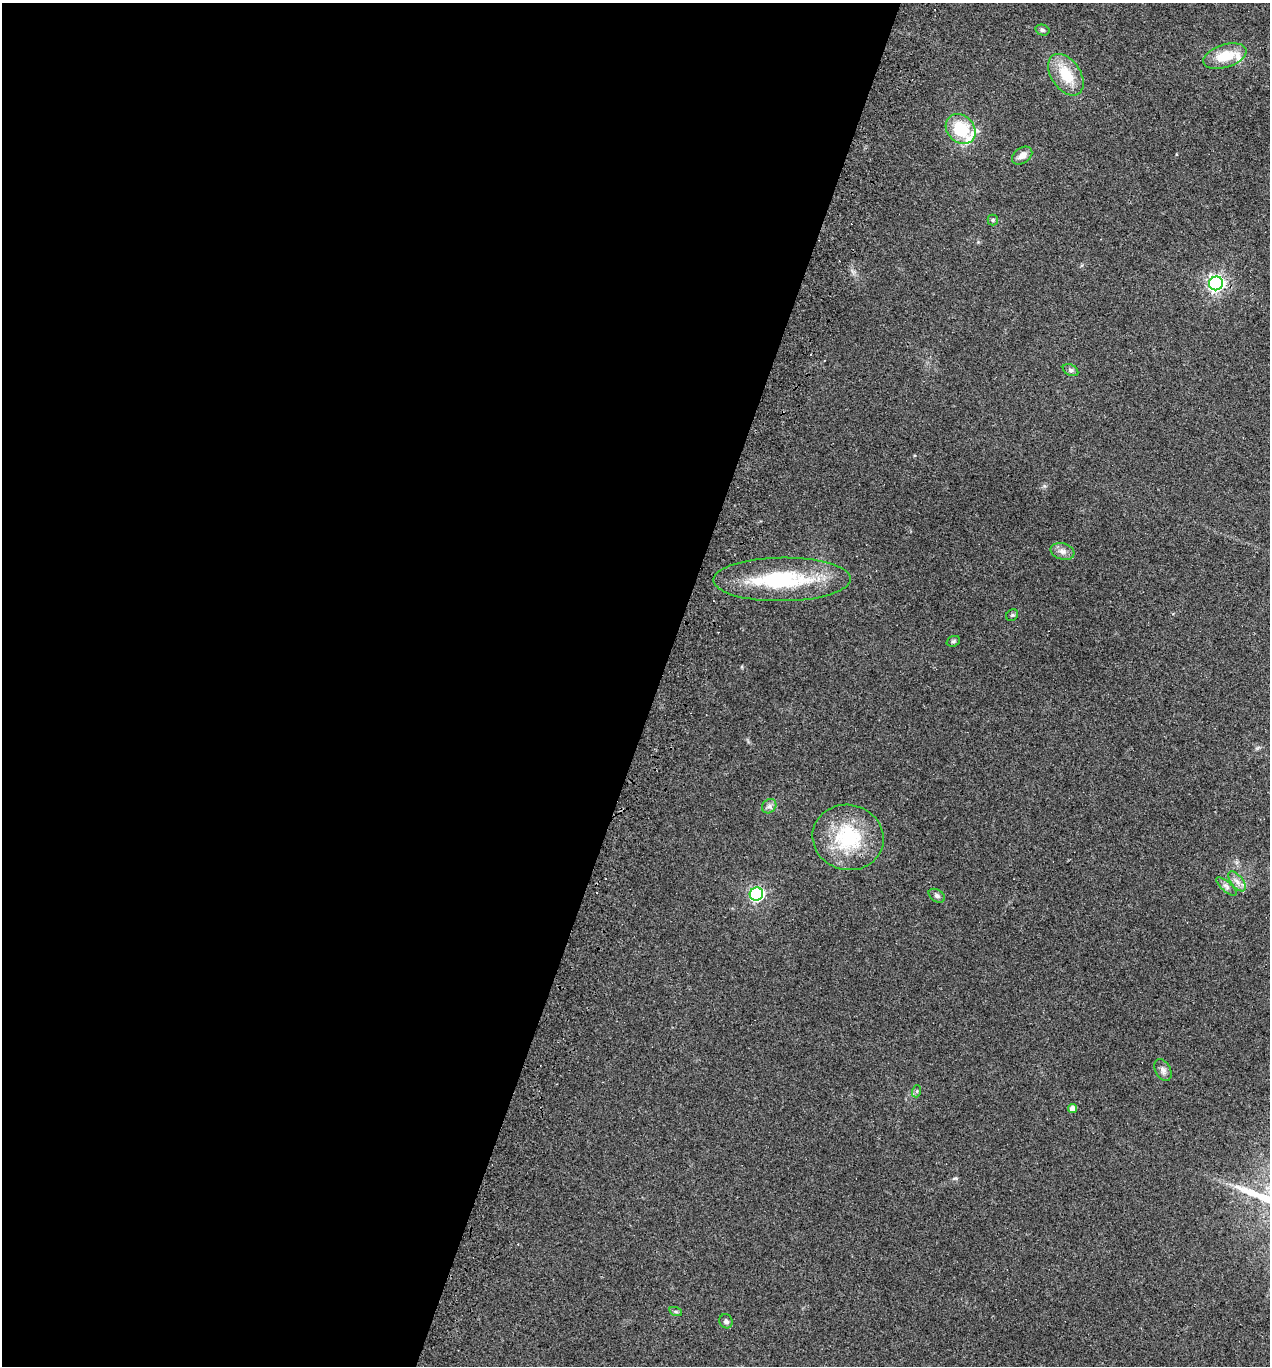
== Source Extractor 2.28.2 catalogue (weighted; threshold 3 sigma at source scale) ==
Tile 5 of 4 x 4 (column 1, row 2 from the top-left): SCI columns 133-1400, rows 2744-4107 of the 5526 x 5510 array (HDU 1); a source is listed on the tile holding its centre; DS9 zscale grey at full resolution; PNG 1272 x 1368 px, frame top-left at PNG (2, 3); each listed source drawn as its Kron ellipse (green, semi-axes under 4 px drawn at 4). Shown black and unused: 52% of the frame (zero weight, under 3 of 4 exposures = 4% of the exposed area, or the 3 px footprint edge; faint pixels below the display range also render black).
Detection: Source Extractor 2.28.2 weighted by HDU 2 'WHT'; one run over the whole footprint, this tile lists its part. Background 0.0797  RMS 0.0055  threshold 0.0248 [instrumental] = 3 sigma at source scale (4.5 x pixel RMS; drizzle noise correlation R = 1.50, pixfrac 1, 0.05/0.05 arcsec/px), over >= 5 px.
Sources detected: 25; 2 inside a brighter listed object's ellipse — not listed separately; the other 23 listed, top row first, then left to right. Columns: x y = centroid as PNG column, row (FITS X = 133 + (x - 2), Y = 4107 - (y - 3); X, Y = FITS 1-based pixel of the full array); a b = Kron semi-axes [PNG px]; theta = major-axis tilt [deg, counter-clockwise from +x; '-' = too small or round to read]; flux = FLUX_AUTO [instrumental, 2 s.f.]
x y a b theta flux
1042 30 7 5 -15 1
1225 56 22 11 17 13
1066 75 23 14 -55 16
961 129 16 13 -45 21
1022 155 11 7 34 3.5
993 220 5 5 - 0.76
1216 283 7 7 - 200
1071 370 8 5 -28 1.4
1063 551 12 8 -18 3
782 579 69 22 1 50
1012 615 6 5 - 0.8
953 641 7 5 21 0.93
769 806 8 6 45 1.8
848 837 36 32 -15 39
1237 881 12 6 -52 2.8
1226 886 13 5 -41 1.9
756 894 7 6 - 120
937 896 9 6 -31 1.5
1163 1070 12 7 -62 2.4
917 1091 6 4 72 0.71
1072 1109 4 4 - 3.7
676 1312 6 4 -19 0.87
726 1321 7 6 - 1.5